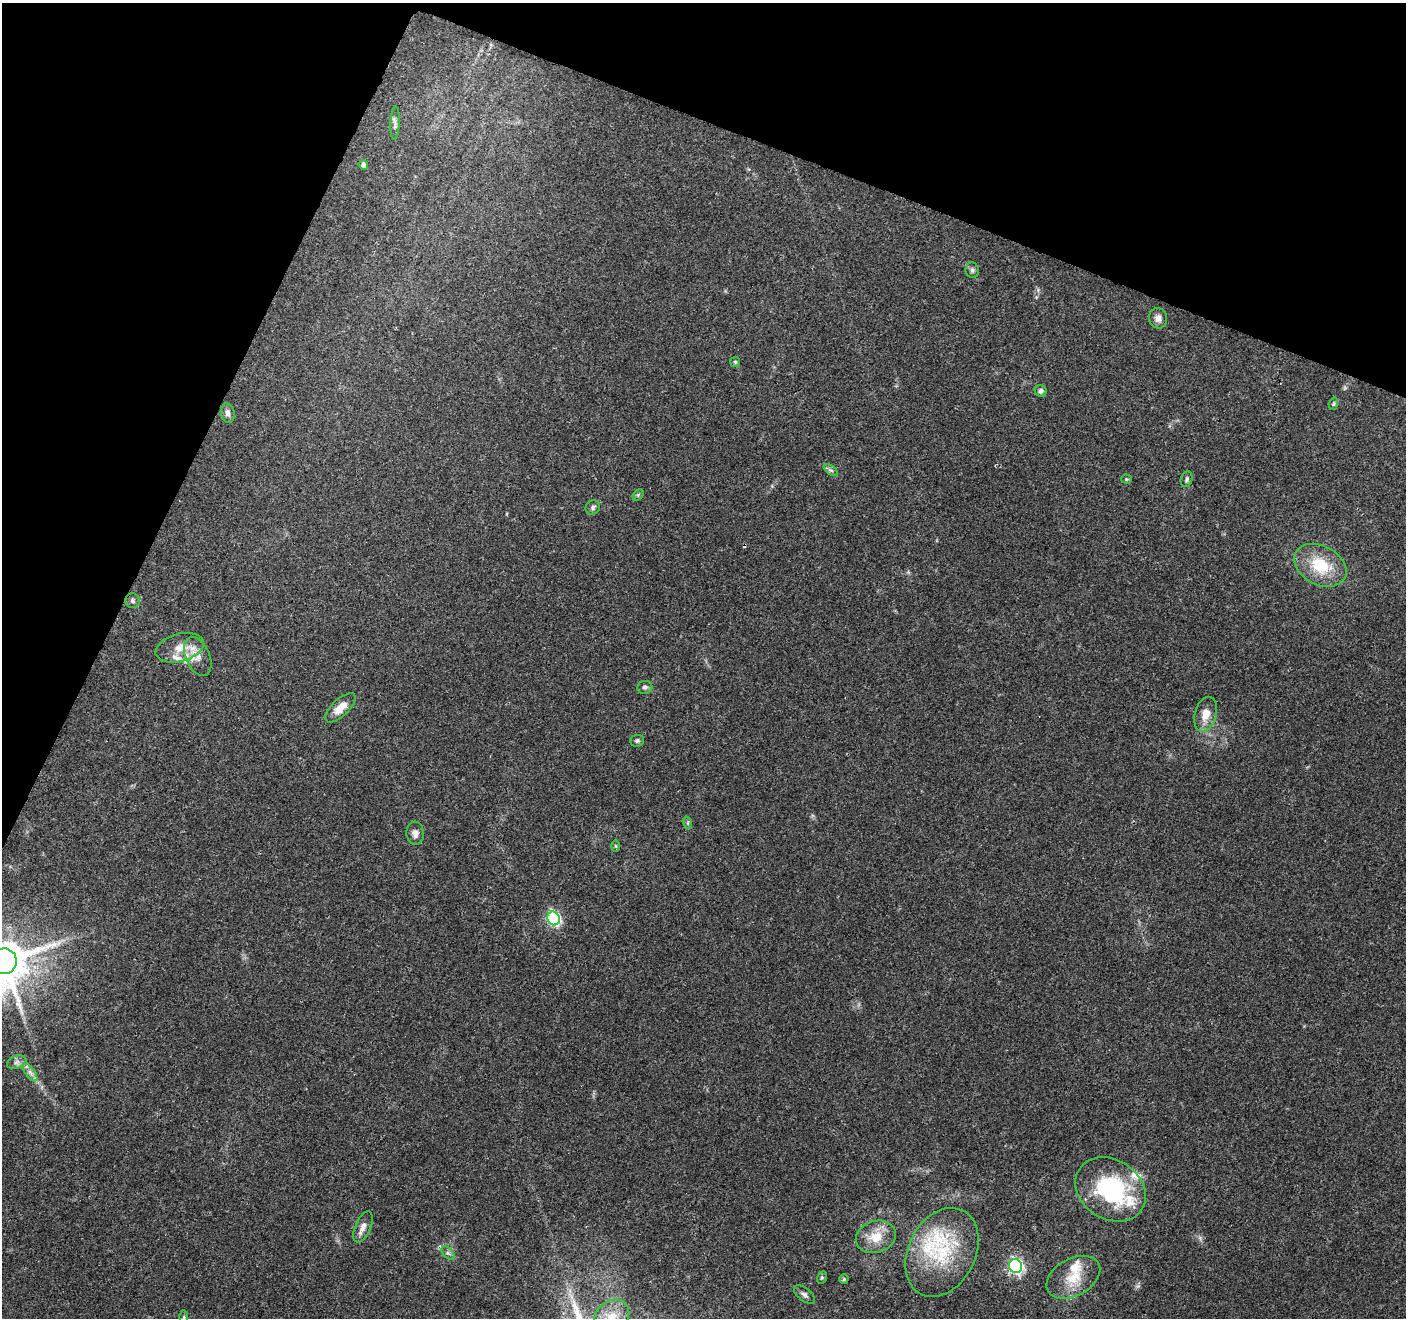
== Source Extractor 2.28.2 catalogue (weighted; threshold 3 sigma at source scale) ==
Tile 2 of 4 x 4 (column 2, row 1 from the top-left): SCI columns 1412-2815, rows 4161-5476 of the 5633 x 5752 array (HDU 1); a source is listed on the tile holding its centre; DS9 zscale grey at full resolution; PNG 1408 x 1320 px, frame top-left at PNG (2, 3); each listed source drawn as its Kron ellipse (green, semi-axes under 4 px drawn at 4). Shown black and unused: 20% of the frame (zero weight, under 3 of 4 exposures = <1% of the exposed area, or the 3 px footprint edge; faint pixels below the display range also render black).
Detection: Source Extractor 2.28.2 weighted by HDU 2 'WHT'; one run over the whole footprint, this tile lists its part. Background 0.0481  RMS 0.0039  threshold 0.0174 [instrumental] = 3 sigma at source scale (4.5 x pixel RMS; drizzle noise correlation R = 1.50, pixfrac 1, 0.0396/0.0396 arcsec/px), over >= 5 px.
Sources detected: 48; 1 too faint to see at this stretch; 1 cosmic-ray / hot-pixel residue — neither listed nor drawn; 6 inside a brighter listed object's ellipse — not listed separately; the other 40 listed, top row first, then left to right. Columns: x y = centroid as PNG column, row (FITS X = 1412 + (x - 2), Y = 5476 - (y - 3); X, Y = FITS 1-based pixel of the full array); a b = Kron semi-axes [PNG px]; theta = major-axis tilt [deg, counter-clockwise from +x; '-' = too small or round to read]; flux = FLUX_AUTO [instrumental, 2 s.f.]
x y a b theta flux
395 123 16 4 88 1.3
363 165 5 4 - 1.7
972 270 8 6 -83 1
1158 318 10 9 - 2.1
735 362 5 5 - 0.61
1041 391 6 6 - 1.3
1333 404 6 4 73 0.55
228 413 10 7 -78 1.7
831 470 8 4 -36 0.94
1126 479 5 4 - 0.47
1187 479 8 5 71 0.95
638 495 6 4 45 0.57
593 507 8 6 43 1.1
1320 565 28 19 -28 16
132 601 7 7 - 1.1
180 648 25 14 15 7.3
198 656 21 12 -66 5.1
645 687 8 6 7 1
340 708 19 8 44 5
1206 714 18 10 74 5.3
637 741 7 6 - 0.92
688 823 6 4 -72 0.57
415 833 11 9 -85 2.2
616 846 6 4 -89 0.49
554 918 7 6 - 62
4 961 13 12 - 2000
17 1062 10 6 19 1.4
30 1072 10 5 -55 1.6
1111 1189 37 29 -33 45
363 1227 16 7 67 2.6
876 1237 20 16 17 8.2
942 1252 47 33 64 31
448 1253 8 5 -44 0.97
1015 1266 7 6 - 93
1073 1277 29 18 29 11
822 1278 6 5 - 0.55
844 1279 4 4 - 0.58
804 1295 12 6 -39 1.5
184 1317 6 4 89 0.65
612 1317 19 15 43 8.6
Isophote crosses this tile's border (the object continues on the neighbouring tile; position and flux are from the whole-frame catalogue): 2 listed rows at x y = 4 961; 612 1317